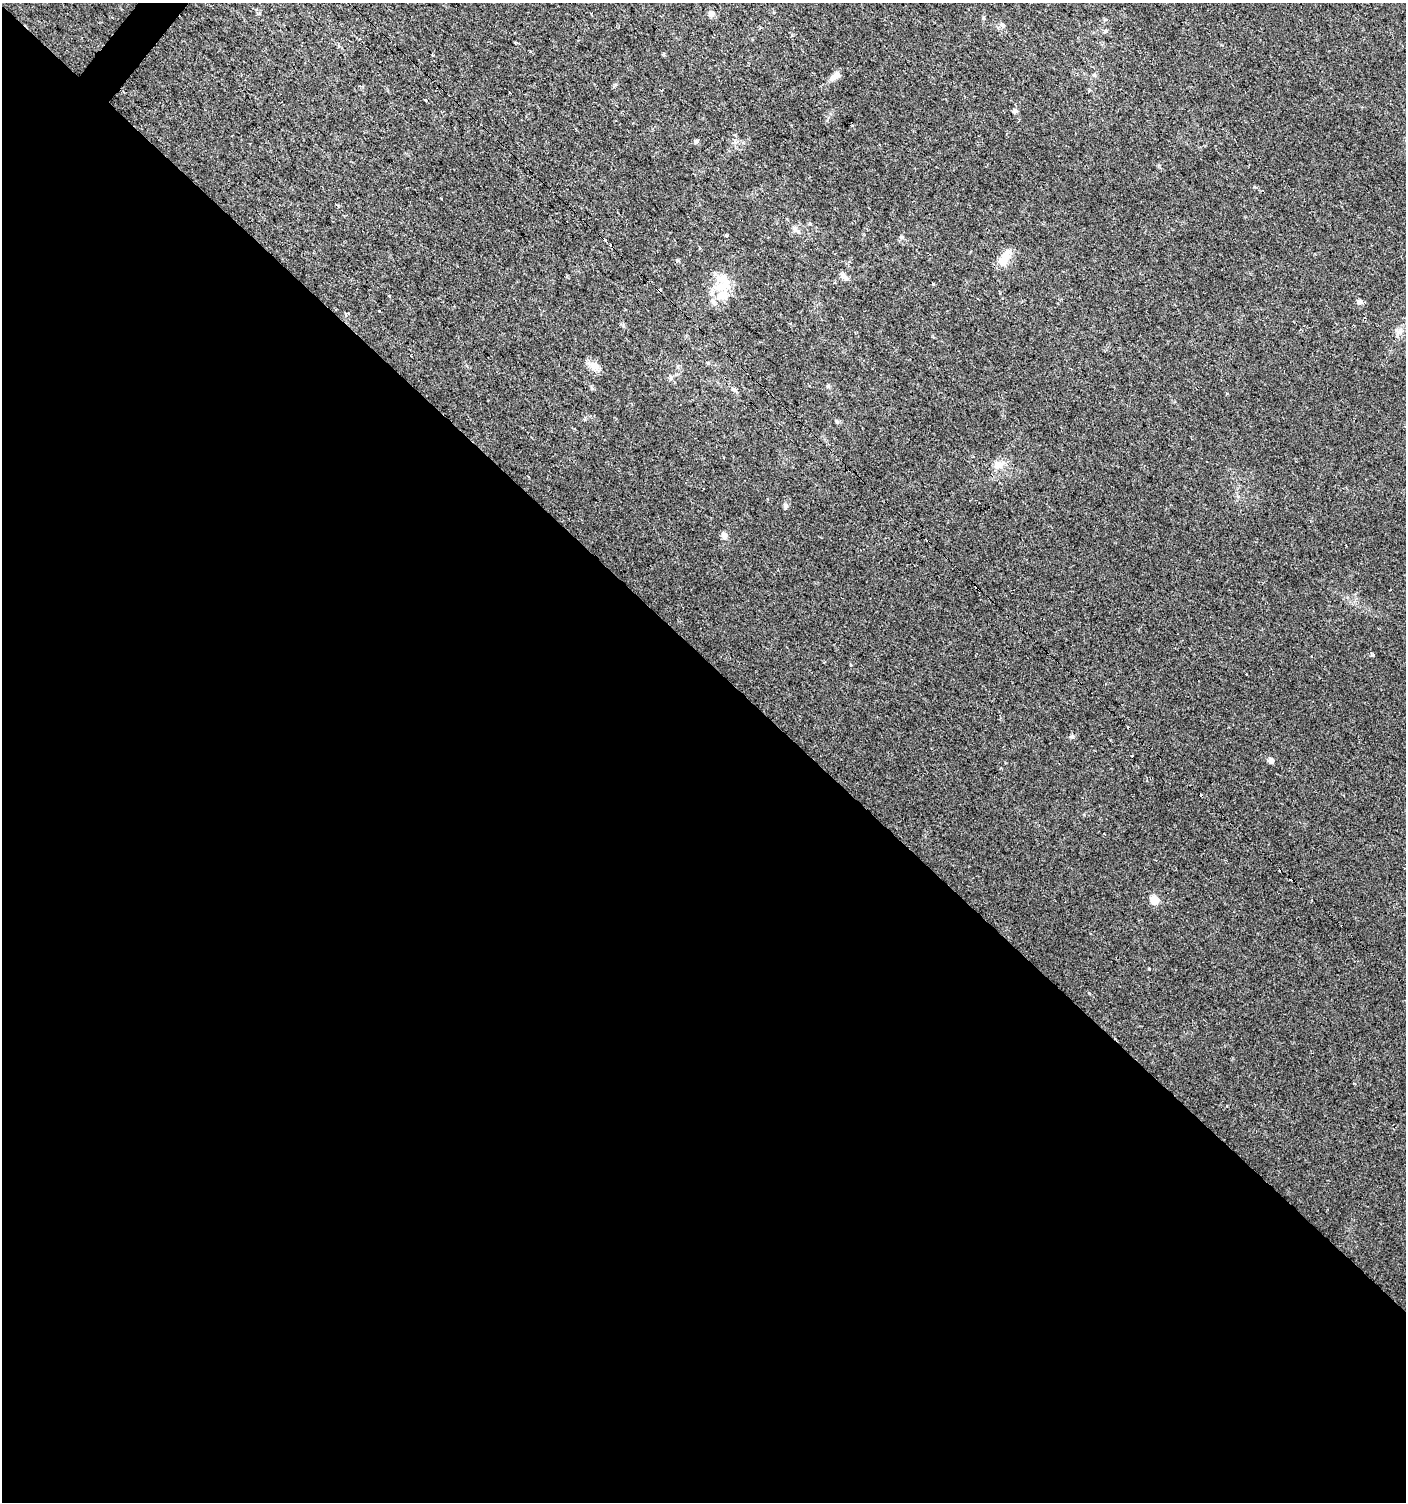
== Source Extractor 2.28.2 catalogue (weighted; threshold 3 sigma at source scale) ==
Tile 14 of 4 x 4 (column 2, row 4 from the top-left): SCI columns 1646-3049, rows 6-1505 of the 6028 x 6010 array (HDU 1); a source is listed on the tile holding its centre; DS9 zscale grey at full resolution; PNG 1408 x 1504 px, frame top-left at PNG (2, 3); no overlay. Shown black and unused: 57% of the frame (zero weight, under 2 of 3 exposures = <1% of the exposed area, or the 3 px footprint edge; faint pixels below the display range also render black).
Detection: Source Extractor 2.28.2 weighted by HDU 2 'WHT'; one run over the whole footprint, this tile lists its part. Background 0.0255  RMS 0.0047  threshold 0.0212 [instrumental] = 3 sigma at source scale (4.5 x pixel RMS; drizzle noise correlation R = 1.50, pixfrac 1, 0.0396/0.0396 arcsec/px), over >= 5 px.
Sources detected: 44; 1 inside a brighter object's white glare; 9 cosmic-ray / hot-pixel residue — not listed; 2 inside a brighter listed object's ellipse — not listed separately; the other 32 listed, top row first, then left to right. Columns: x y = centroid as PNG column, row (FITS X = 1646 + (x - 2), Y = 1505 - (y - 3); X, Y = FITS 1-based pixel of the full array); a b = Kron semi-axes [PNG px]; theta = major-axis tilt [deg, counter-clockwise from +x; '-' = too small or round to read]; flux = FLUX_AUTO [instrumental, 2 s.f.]
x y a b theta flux
711 13 9 8 - 2
1002 25 7 6 - 1.3
1105 31 6 5 - 0.78
516 43 4 3 - 0.85
433 55 3 2 - 0.51
835 76 17 7 43 2.8
425 100 3 3 - 1.6
1014 111 7 5 63 1
696 141 7 5 57 0.85
795 228 10 5 -49 1.6
726 236 4 3 - 1.2
901 237 6 4 -71 0.66
1006 255 21 13 56 5.9
845 277 15 6 -46 1.7
933 284 3 2 - 1
720 287 19 14 -22 9.3
390 296 4 2 - 0.4
1359 302 8 6 12 1.3
379 311 3 3 - 1.6
1400 331 8 6 45 1.8
708 363 4 3 - 1.8
594 366 15 10 -27 4
671 378 6 5 - 0.89
734 389 6 5 - 0.89
837 422 6 4 -45 0.67
998 465 13 10 -4 4
703 489 3 3 - 1.2
786 506 7 6 - 1
724 535 9 7 -79 1.9
851 665 3 3 - 1.8
1271 760 7 6 - 1.7
1154 900 12 10 -56 3.9
Unlisted compact peaks at least as high as the median listed source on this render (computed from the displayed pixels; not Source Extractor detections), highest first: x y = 1372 655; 1254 187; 828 386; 615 85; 623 325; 983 18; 743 143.